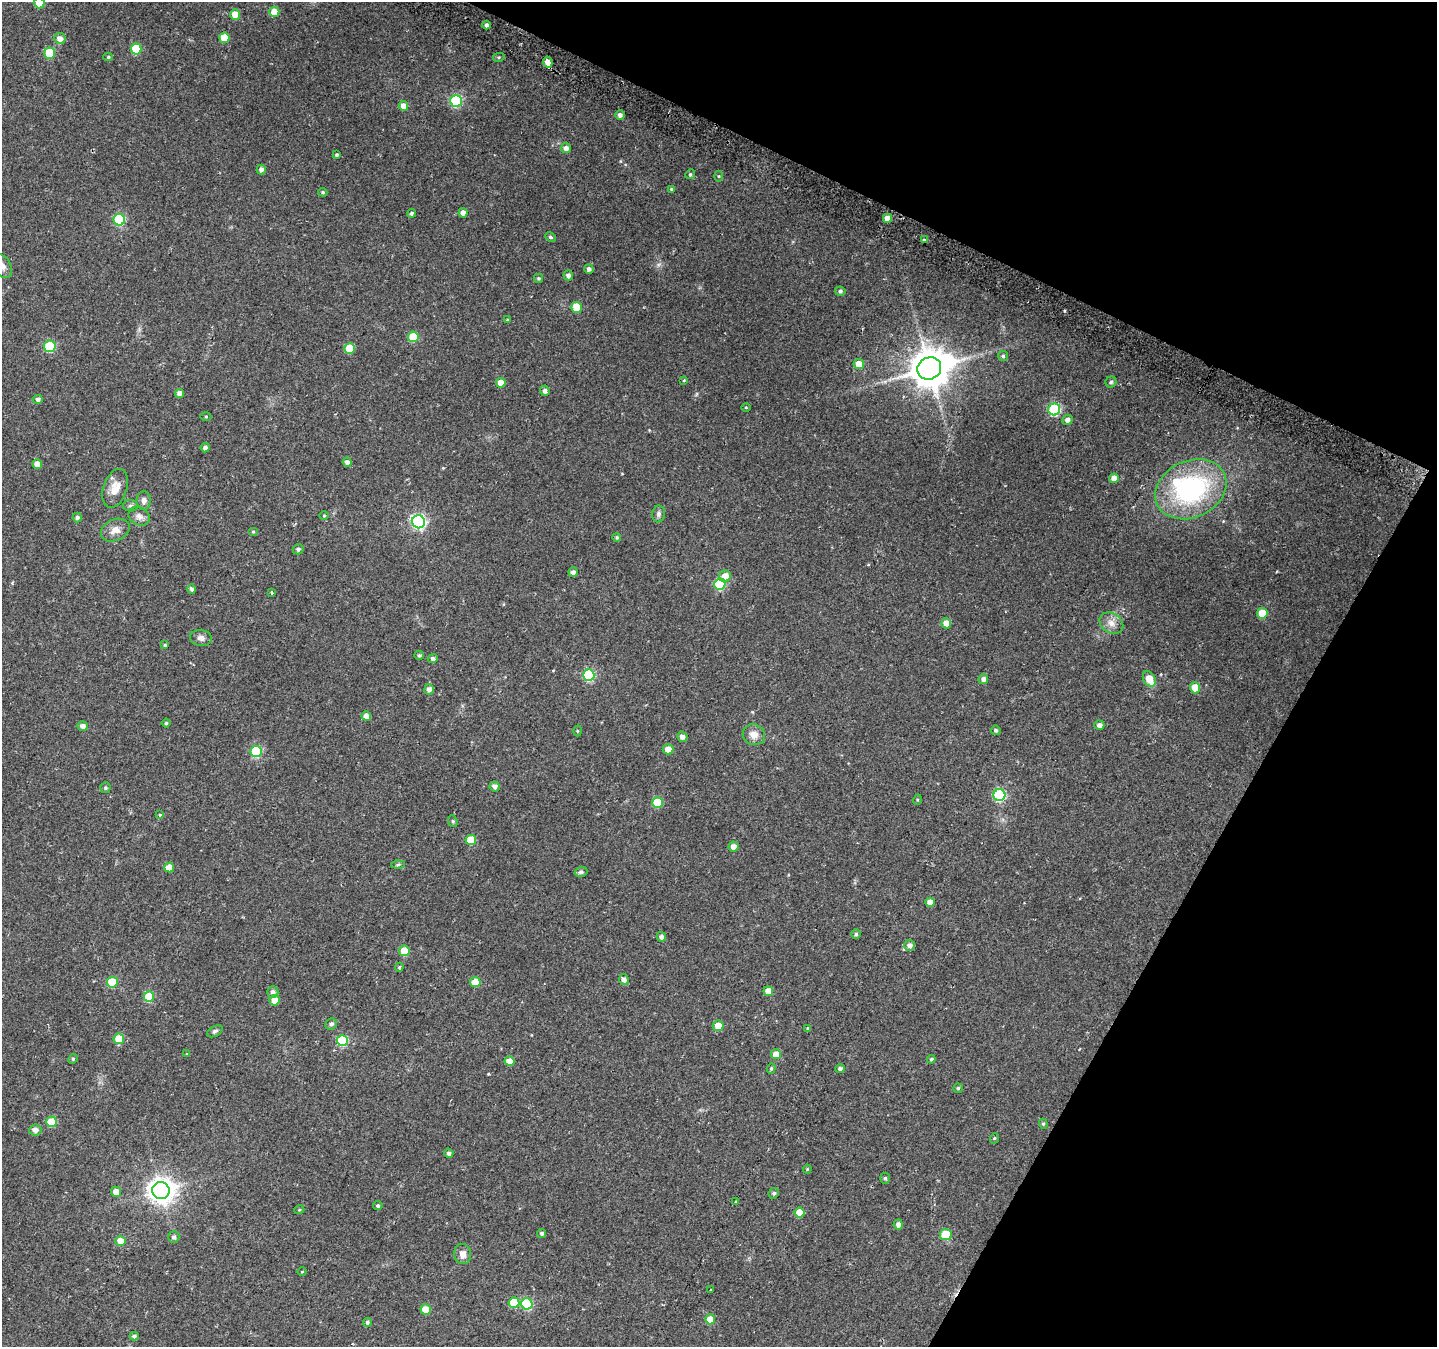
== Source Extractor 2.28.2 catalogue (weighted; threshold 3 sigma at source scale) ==
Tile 8 of 4 x 4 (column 4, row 2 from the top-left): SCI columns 4327-5761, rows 2984-4328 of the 5776 x 5902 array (HDU 1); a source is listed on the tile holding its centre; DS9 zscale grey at full resolution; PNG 1439 x 1349 px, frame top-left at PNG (2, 2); each listed source drawn as its Kron ellipse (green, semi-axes under 4 px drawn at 4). Shown black and unused: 24% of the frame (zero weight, under 2 of 3 exposures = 2% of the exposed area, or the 3 px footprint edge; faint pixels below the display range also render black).
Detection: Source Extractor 2.28.2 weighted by HDU 2 'WHT'; one run over the whole footprint, this tile lists its part. Background 0.0525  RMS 0.012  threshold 0.0531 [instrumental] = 3 sigma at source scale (4.5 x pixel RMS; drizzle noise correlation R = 1.50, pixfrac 1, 0.0396/0.0396 arcsec/px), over >= 5 px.
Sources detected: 162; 1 inside a brighter listed object's ellipse — not listed separately; the other 161 listed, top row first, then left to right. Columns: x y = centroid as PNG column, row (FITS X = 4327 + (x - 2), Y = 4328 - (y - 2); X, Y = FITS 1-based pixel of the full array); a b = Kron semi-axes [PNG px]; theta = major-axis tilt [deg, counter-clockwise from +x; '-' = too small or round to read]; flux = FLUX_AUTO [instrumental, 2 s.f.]
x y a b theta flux
39 3 5 5 - 23
274 12 5 5 - 14
235 14 5 5 - 13
486 25 4 4 - 3.1
60 38 5 5 - 6.9
224 38 5 5 - 24
136 49 5 5 - 45
50 53 5 5 - 44
108 57 5 4 - 1.5
499 57 6 4 12 1.5
548 62 5 4 - 13
456 101 6 6 - 95
403 106 5 4 - 11
620 115 5 5 - 4.3
566 148 5 5 - 4.4
337 155 3 3 - 1.5
261 169 5 4 - 4.3
690 174 5 4 - 1.6
718 176 5 3 - 1.1
671 189 4 4 - 1.3
323 192 5 4 - 1.4
412 213 4 4 - 2.2
463 213 5 4 - 5.4
887 218 4 4 - 11
119 220 6 6 - 89
550 237 5 4 - 1.5
924 240 4 3 - 1.5
2 266 13 8 -61 5.7
589 269 4 4 - 3.5
568 275 5 5 - 3.9
538 278 4 4 - 1.6
840 291 5 4 - 2.5
577 307 5 5 - 35
507 320 4 3 - 1.2
413 337 5 5 - 36
50 346 5 5 - 73
349 348 5 5 - 28
1003 356 5 5 - 2
859 364 5 5 - 14
929 368 12 11 - 3100
684 380 4 3 - 0.9
1111 382 5 5 - 1.9
501 383 5 5 - 17
545 391 5 4 - 3.7
179 393 4 4 - 5
38 399 5 4 - 3.2
746 407 5 3 - 1
1054 409 6 6 - 110
206 416 5 3 - 1.2
1067 420 5 5 - 4.2
205 448 4 4 - 4
347 462 5 4 - 4.6
37 464 5 4 - 9.9
1114 478 5 4 - 7.9
115 488 20 11 72 14
1191 489 37 28 26 170
144 501 9 7 89 4.4
131 506 8 5 1 2.5
658 514 8 6 80 3.2
324 515 5 3 - 1
139 516 11 8 -30 5.4
77 517 5 4 - 2.4
419 522 6 6 - 230
115 530 15 10 25 9
253 532 5 3 - 1.1
617 537 4 4 - 1.7
298 549 5 5 - 2.5
573 572 5 4 - 3.9
725 576 6 5 - 14
720 584 6 5 - 76
192 589 5 4 - 3.3
272 593 3 3 - 14
1262 613 5 5 - 24
946 623 5 5 - 12
1111 623 13 9 -35 8.5
201 638 11 8 -9 4.8
165 645 4 4 - 1.1
419 655 4 4 - 1.7
433 658 5 4 - 3.3
589 675 6 5 - 84
983 679 5 5 - 3.7
1149 679 8 6 -62 15
1195 688 5 5 - 27
429 689 5 5 - 5.1
366 716 5 4 - 6.6
166 723 4 4 - 1.5
1099 725 5 4 - 4.9
83 726 5 5 - 5.1
996 730 5 4 - 2.1
577 731 5 3 - 1
754 735 11 10 - 9.7
682 737 5 5 - 5.3
668 749 5 5 - 11
256 752 5 5 - 81
495 786 5 5 - 4.5
105 788 5 5 - 1.9
999 795 6 6 - 110
917 800 5 3 - 1.2
657 803 5 5 - 35
160 815 4 3 - 2.7
453 821 6 4 -68 1.8
471 840 5 5 - 28
733 847 5 5 - 7.7
398 864 6 4 3 1.6
169 867 5 5 - 13
581 872 6 5 - 2.6
930 902 5 4 - 11
856 934 4 4 - 1.6
661 937 5 4 - 4.2
910 945 5 5 - 5.2
404 951 5 5 - 26
399 967 5 3 - 1.3
624 979 5 5 - 4.7
112 982 5 5 - 41
475 982 5 5 - 20
768 991 4 4 - 11
273 992 6 5 - 3.3
149 997 5 5 - 39
275 1000 5 5 - 11
331 1024 6 5 - 3.3
718 1026 5 5 - 12
808 1028 4 4 - 1.5
215 1031 8 5 29 2.6
119 1039 5 5 - 23
342 1041 5 5 - 74
187 1054 3 3 - 0.9
776 1054 5 5 - 15
73 1059 5 4 - 1.5
931 1059 4 4 - 1.5
509 1061 5 4 - 11
771 1068 5 4 - 1.6
840 1069 5 4 - 2.6
958 1088 5 4 - 1.5
51 1122 5 5 - 32
1043 1124 5 4 - 1.5
35 1130 6 5 - 5.5
995 1138 5 3 - 1.1
449 1153 5 4 - 3
807 1169 4 4 - 0.99
885 1178 5 5 - 1.8
161 1190 9 8 - 1000
116 1192 5 5 - 9.1
774 1193 5 5 - 1.9
735 1202 3 3 - 3
378 1206 4 4 - 1.9
299 1210 5 3 - 1
799 1212 5 5 - 18
898 1224 5 4 - 4.6
542 1233 4 4 - 2.6
946 1235 6 5 - 37
174 1237 6 5 - 2.8
121 1241 5 5 - 16
463 1254 10 8 -84 7.1
302 1272 5 3 - 0.88
710 1290 2 2 - 1
514 1303 5 5 - 30
527 1304 6 5 - 68
426 1310 5 5 - 24
710 1319 5 5 - 17
367 1322 4 4 - 2.3
134 1336 4 4 - 2.4
Isophote crosses this tile's border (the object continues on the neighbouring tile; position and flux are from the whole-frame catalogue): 2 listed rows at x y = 39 3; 2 266